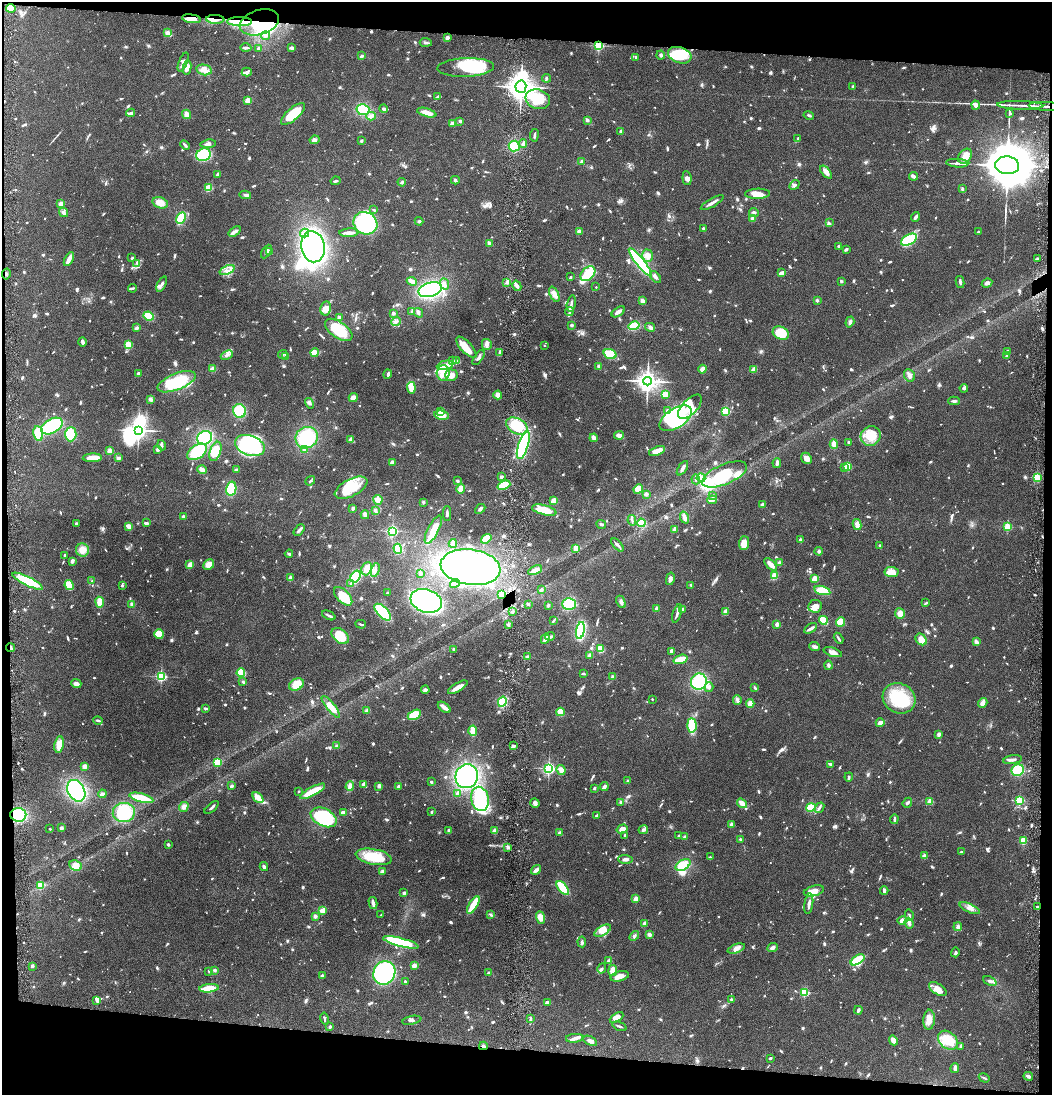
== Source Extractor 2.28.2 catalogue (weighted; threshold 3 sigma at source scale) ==
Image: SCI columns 147-4345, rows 1-4369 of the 4444 x 4372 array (HDU 1 of 3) = the unmasked area's bounding box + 8 px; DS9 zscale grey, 4 x 4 block average (1 PNG px = mean of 4 x 4 image px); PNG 1054 x 1097 px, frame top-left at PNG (2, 2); each listed source drawn as its Kron ellipse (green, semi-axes under 4 px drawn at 4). Shown black and unused: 9% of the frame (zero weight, under 4 of 8 exposures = <1% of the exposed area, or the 3 px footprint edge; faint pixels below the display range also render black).
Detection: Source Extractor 2.28.2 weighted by HDU 2 'WHT'. Background 0.0789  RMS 0.0044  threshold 0.0181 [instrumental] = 3 sigma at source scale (4.09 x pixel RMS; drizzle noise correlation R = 1.36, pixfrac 0.8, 0.05/0.05 arcsec/px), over >= 5 px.
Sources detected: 1429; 5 too faint to see at this stretch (4 x 4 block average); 29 inside a brighter object's white glare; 4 cosmic-ray / hot-pixel residue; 2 long thin detections or spike segments (spike, bleed or trail) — neither listed nor drawn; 21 coinciding with a brighter row at this scale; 98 inside a brighter listed object's ellipse — not listed separately; of the other 1270, all 500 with FLUX_AUTO >= 3.66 (the completeness limit of this list) listed and drawn (770 fainter detections not listed), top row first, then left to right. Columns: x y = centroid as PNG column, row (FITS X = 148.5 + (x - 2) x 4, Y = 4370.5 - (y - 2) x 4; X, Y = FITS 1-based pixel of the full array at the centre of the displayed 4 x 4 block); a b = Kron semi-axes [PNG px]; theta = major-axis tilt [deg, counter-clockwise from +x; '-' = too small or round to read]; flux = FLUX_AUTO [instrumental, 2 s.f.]
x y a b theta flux
11 8 5 4 - 41
191 19 9 4 -8 31
215 19 9 3 -2 14
240 22 12 4 0 64
259 22 20 12 17 110
167 33 3 3 - 12
265 36 4 2 - 3.8
447 38 3 2 - 14
426 42 6 2 -4 5.8
599 46 2 2 - 350
246 48 6 2 -1 6.9
292 48 3 3 - 7.1
259 49 3 2 - 8
661 55 4 3 - 4.6
680 55 12 8 -18 89
362 56 3 2 - 5.1
636 57 3 2 - 4.3
183 62 10 2 68 7.5
466 67 28 9 3 120
187 68 7 3 83 12
204 70 8 5 -12 14
247 72 5 4 - 6.9
547 78 4 3 - 3.9
853 86 2 2 - 18
521 87 6 5 - 2600
437 97 4 2 - 3.7
538 99 12 9 -19 62
248 100 3 3 - 22
976 105 4 3 - 11
1020 105 23 2 -2 18
1045 106 16 2 -2 11
383 109 4 3 - 6.6
363 110 6 5 - 71
131 113 4 3 - 4.7
427 113 10 3 -16 29
1010 113 4 3 - 4.4
187 114 5 3 - 20
293 114 15 6 41 88
809 115 5 2 - 4.6
371 116 5 3 - 8.7
587 120 3 2 - 6.9
460 121 3 2 - 5.2
452 124 4 4 - 9.1
621 131 2 2 - 34
534 135 6 2 82 4.8
798 139 4 2 - 4.5
315 140 5 3 - 11
361 141 3 2 - 4
208 144 7 4 7 8.4
523 144 4 2 - 4.9
185 145 5 2 - 5.8
514 146 5 5 - 49
203 155 7 6 - 120
965 156 8 6 52 21
581 161 3 2 - 3.7
957 163 11 2 -4 10
1007 165 12 9 -5 16000
826 172 8 4 -48 13
218 174 4 2 - 9.1
913 176 4 2 - 11
687 178 7 4 -84 8.6
455 180 4 3 - 4.7
335 181 5 2 - 4.8
402 182 4 3 - 3.8
795 185 5 3 - 4.6
208 188 4 3 - 33
962 189 3 2 - 3.9
757 194 12 5 1 21
245 195 5 3 - 5.7
160 203 8 5 -18 23
712 203 13 2 30 11
61 204 4 3 - 21
374 210 3 2 - 5.1
754 212 5 3 - 5.1
63 213 5 4 - 7.1
915 217 5 3 - 5.4
181 218 6 3 61 100
752 218 3 3 - 8.4
419 221 4 3 - 4.4
365 223 12 11 - 250
829 223 4 3 - 4.7
703 229 4 3 - 3.7
235 231 7 3 36 12
579 231 2 2 - 45
978 232 2 2 - 9.5
305 233 4 4 - 9.5
349 233 9 2 2 16
909 240 9 5 28 120
489 243 4 3 - 6.8
839 246 2 2 - 4.5
313 247 16 11 -80 570
846 249 4 2 - 4.9
266 252 8 2 59 4.5
269 252 3 2 - 4
648 256 6 5 - 21
132 258 3 2 - 4.1
69 259 8 2 62 28
1037 259 3 2 - 3.9
640 262 17 4 -51 280
137 263 4 2 - 3.8
227 270 8 4 22 13
782 273 4 2 - 17
6 274 5 2 - 4.1
588 274 8 6 44 99
571 277 2 2 - 3.8
655 277 7 3 -48 8.7
412 281 5 3 - 19
841 281 3 2 - 3.7
507 282 4 3 - 6.5
960 282 6 2 -78 6.3
987 283 5 3 - 8.2
162 284 8 2 64 7.9
445 284 6 3 -66 8.1
517 286 5 3 - 7.9
596 287 2 2 - 4.2
132 288 4 2 - 4.9
430 290 12 7 16 350
554 294 8 4 -67 14
817 300 2 2 - 22
643 301 4 3 - 11
571 303 8 2 78 7
326 308 7 5 77 20
412 312 3 2 - 3.7
569 312 4 3 - 5.2
618 312 7 2 34 10
393 313 2 2 - 8.2
418 313 5 3 - 4.9
148 316 5 4 - 46
339 317 4 3 - 4.1
396 322 5 3 - 6.7
850 322 5 4 - 7.6
572 325 2 2 - 7.7
634 326 5 3 - 60
650 327 5 3 - 6.6
136 328 4 3 - 4.9
339 330 16 8 -34 93
781 333 8 6 -27 71
82 342 5 2 - 13
129 344 3 2 - 32
487 344 5 5 - 9.7
544 346 2 2 - 4
466 347 13 5 -47 44
1008 351 2 2 - 17
500 352 4 2 - 9.3
315 353 4 4 - 28
283 354 5 2 - 5
610 354 7 4 -19 57
227 355 6 3 25 6.8
286 356 4 3 - 4.7
1006 356 2 2 - 11
479 358 8 2 55 8
452 361 4 3 - 4.2
457 361 4 2 - 3.7
445 365 8 3 12 14
599 366 4 3 - 5
213 369 3 3 - 27
702 369 4 3 - 13
754 370 4 3 - 11
443 373 7 6 - 38
138 374 2 2 - 28
388 374 4 2 - 4.8
451 375 6 5 - 17
909 375 6 5 - 12
647 381 4 4 - 1700
176 382 20 8 21 140
411 388 6 3 -84 34
964 388 4 3 - 4.4
665 394 3 3 - 23
498 395 4 3 - 18
353 398 4 3 - 15
151 399 4 3 - 6.7
954 401 6 2 -1 6.5
309 403 5 2 - 4.5
690 407 15 7 47 39
667 410 3 3 - 4.8
240 411 7 6 - 92
441 411 2 2 - 37
726 411 2 2 - 220
442 415 7 4 -9 25
676 418 18 9 32 330
52 426 11 7 29 180
517 426 11 7 -26 110
138 430 3 3 - 920
38 434 7 5 -82 82
71 434 7 5 87 71
619 435 5 3 - 15
871 436 10 9 - 46
205 438 7 6 - 140
307 438 11 10 - 150
594 438 4 3 - 20
350 440 4 3 - 8.1
848 442 3 2 - 4.7
834 444 5 3 - 19
162 445 5 3 - 5.7
250 445 15 10 -20 310
523 445 15 5 72 190
158 449 4 3 - 8.3
304 450 4 3 - 4.6
109 451 2 2 - 75
215 451 10 5 70 48
657 451 8 3 19 31
197 452 11 6 35 91
92 458 9 4 2 37
118 458 4 3 - 5.5
806 458 6 5 - 15
392 462 4 3 - 9.2
777 463 5 2 - 8.8
848 466 2 2 - 160
844 467 2 2 - 5.7
682 468 8 3 57 8
202 470 5 3 - 15
236 470 3 2 - 5.2
724 474 24 10 23 110
501 477 3 2 - 5.5
1037 477 2 2 - 210
701 478 4 3 - 9.4
696 479 5 2 - 4.3
310 481 5 2 - 3.8
457 481 3 2 - 5.5
504 485 6 4 22 51
351 488 18 8 28 59
231 489 7 5 78 68
461 489 5 3 - 23
638 489 5 4 - 25
646 494 3 3 - 8.3
712 496 3 2 - 5.4
378 500 5 4 - 14
712 500 5 2 - 11
554 501 3 3 - 36
423 502 2 2 - 19
763 504 4 3 - 6.2
353 508 4 3 - 4.5
480 509 6 3 43 6.2
544 510 12 5 -15 77
375 511 3 3 - 3.7
447 513 7 2 -90 5.6
365 515 4 2 - 12
183 517 3 3 - 5.7
685 518 6 3 -69 14
632 520 5 2 - 4.6
76 523 2 2 - 17
146 523 4 2 - 5.5
641 523 4 4 - 54
601 524 5 2 - 3.7
857 524 6 3 -79 13
129 526 3 2 - 17
1008 527 2 2 - 160
675 529 4 2 - 12
299 530 7 2 49 8.6
433 530 15 5 63 40
392 531 2 2 - 470
486 539 6 3 37 52
800 540 2 2 - 21
453 543 4 3 - 12
744 543 7 5 87 31
617 545 8 2 -48 6.2
880 546 3 2 - 7.3
576 548 3 3 - 21
398 549 5 4 - 60
82 550 6 6 - 19
819 551 4 3 - 4.3
289 554 4 2 - 4
65 555 2 2 - 13
72 561 3 2 - 11
779 563 3 3 - 9.8
209 564 6 5 - 23
771 564 8 3 -43 21
190 565 4 3 - 17
471 567 30 17 -7 540
367 569 7 5 67 28
375 570 7 3 71 9.1
535 570 7 3 25 18
891 572 7 5 -6 29
421 573 3 2 - 5
356 576 6 4 58 100
774 576 3 3 - 22
290 578 2 2 - 39
670 579 6 3 77 8.3
814 579 3 3 - 22
28 581 17 4 -26 110
92 581 2 2 - 4.5
351 584 4 2 - 3.7
455 584 5 3 - 6
69 585 5 4 - 32
122 585 3 3 - 4
691 585 3 2 - 4.9
541 590 2 2 - 8.2
822 590 8 4 -15 52
387 593 2 2 - 5.3
501 594 3 3 - 16
343 596 11 6 -46 64
426 601 16 11 -18 530
100 602 5 3 - 28
621 602 6 3 -64 7.8
926 603 4 2 - 3.7
131 604 3 3 - 8.5
528 604 3 2 - 3.8
569 604 7 6 - 74
548 605 3 2 - 4.6
815 606 7 6 - 17
657 608 3 2 - 8.1
682 609 3 3 - 4.4
726 611 4 3 - 15
383 612 10 5 -45 150
512 612 3 2 - 3.9
677 613 9 2 72 9.1
900 613 5 5 - 19
329 615 7 2 -24 5.6
823 620 5 2 - 79
553 621 4 2 - 4.7
841 622 5 4 - 38
361 624 5 2 - 4
777 624 2 2 - 47
508 625 3 2 - 5
811 628 7 2 31 11
580 630 9 4 79 140
159 634 5 5 - 31
340 636 10 6 -39 66
550 636 5 3 - 5.9
838 638 6 2 -58 5
545 639 5 3 - 14
921 639 6 5 - 21
976 642 4 3 - 11
815 647 5 3 - 7.3
10 648 4 2 - 9.5
454 649 2 2 - 4
600 649 4 3 - 30
671 651 4 3 - 11
833 652 9 4 -18 16
590 655 4 3 - 7.6
527 657 3 3 - 4.9
680 659 7 3 17 45
828 665 4 3 - 4.8
241 673 4 4 - 61
583 674 3 2 - 6
161 676 2 2 - 380
613 677 3 3 - 4.9
243 682 3 2 - 4.5
699 682 8 8 - 170
76 684 5 3 - 14
296 684 8 5 28 43
458 687 11 3 31 20
709 687 5 3 - 5.6
755 688 3 3 - 4
425 690 4 3 - 7.6
899 698 17 14 -30 120
652 699 2 2 - 5.5
737 700 4 3 - 5.4
502 702 5 4 - 66
983 703 5 3 - 19
750 704 4 3 - 16
331 707 13 3 -51 34
444 707 7 3 -37 17
205 708 4 2 - 5
367 711 4 2 - 6
560 712 4 2 - 40
414 715 7 4 29 51
98 720 5 2 - 5.1
880 723 4 3 - 13
692 725 7 4 -87 81
473 731 5 2 - 45
939 734 4 3 - 8
59 744 8 5 79 29
337 746 3 3 - 3.8
513 746 3 2 - 7.2
1013 760 9 2 8 9.6
217 762 2 2 - 170
830 764 3 2 - 4.5
85 766 4 4 - 9.7
549 768 2 2 - 540
561 770 5 3 - 16
1018 770 6 5 - 82
467 776 12 11 - 350
849 777 4 2 - 4.3
628 781 2 2 - 18
431 782 3 2 - 4
364 784 2 2 - 46
231 786 3 2 - 6.6
350 786 5 3 - 8.9
379 786 3 2 - 10
399 787 2 2 - 39
604 787 4 2 - 10
594 788 3 2 - 4
76 791 11 8 -60 250
299 791 2 2 - 6.6
312 791 14 4 28 59
458 793 3 3 - 11
102 794 4 2 - 7.8
141 798 12 4 -15 69
258 798 6 3 -48 29
480 799 12 8 -78 140
1020 801 2 2 - 230
621 802 3 3 - 4.1
930 802 2 2 - 97
535 803 5 4 - 7.7
742 803 5 3 - 22
907 803 5 2 - 5.5
184 807 5 4 - 12
212 807 8 2 41 6
811 808 5 3 - 50
819 808 6 2 49 6.9
124 812 11 9 4 120
432 812 2 2 - 4.5
343 813 3 3 - 13
18 815 8 7 - 120
597 815 4 2 - 5.4
324 817 14 8 -25 180
894 819 5 2 - 5.5
732 824 3 3 - 6.1
61 828 2 2 - 9.7
50 829 2 2 - 8
622 829 6 3 18 17
643 830 5 3 - 6.9
449 831 3 3 - 5.6
495 831 3 3 - 15
560 833 3 3 - 7.3
625 835 3 2 - 3.7
679 836 3 2 - 4.9
684 837 3 3 - 4.6
740 839 2 2 - 12
1023 841 4 3 - 37
168 844 3 2 - 5.3
508 847 4 3 - 5.9
961 852 2 2 - 5.1
924 856 2 2 - 49
374 857 18 7 -11 91
710 857 2 2 - 6.7
625 859 7 3 -2 8.4
683 865 8 5 29 66
75 866 6 5 - 23
264 866 4 3 - 6.9
536 870 5 2 - 13
382 872 4 2 - 3.8
40 885 2 2 - 160
563 888 8 3 -51 110
814 891 10 5 13 27
884 891 4 3 - 6.9
404 893 2 2 - 22
636 899 2 2 - 79
373 903 6 2 -77 11
809 904 10 2 82 10
473 905 10 3 58 79
1038 907 3 2 - 4.1
970 908 11 3 -24 11
322 911 4 3 - 32
381 915 2 2 - 3.8
491 915 4 3 - 4.2
909 915 5 2 - 3.9
315 916 2 2 - 19
540 917 6 4 -69 22
902 920 5 3 - 21
645 923 2 2 - 46
909 923 6 4 -71 10
958 927 4 3 - 7.2
603 931 9 5 31 25
649 934 4 3 - 6.9
634 936 6 2 46 5.1
401 942 18 4 -14 200
582 942 5 2 - 5.2
772 948 5 3 - 6.9
736 949 9 4 20 13
955 952 5 2 - 4.5
858 960 8 4 33 110
609 961 2 2 - 37
32 966 3 3 - 5.5
414 966 3 2 - 17
602 969 5 3 - 4.4
215 970 3 3 - 4.8
613 970 5 4 - 22
209 971 4 2 - 5.4
384 973 12 10 65 300
488 973 3 2 - 6.1
322 976 3 2 - 7.3
620 976 9 5 16 20
990 981 7 3 -23 8.1
405 982 3 2 - 4.9
209 988 10 3 5 46
938 989 10 5 -33 20
804 992 2 2 - 260
731 999 2 2 - 15
97 1001 3 2 - 5.4
547 1003 3 2 - 15
858 1010 4 2 - 8
616 1018 7 3 30 19
324 1019 6 2 -79 4.5
530 1019 4 2 - 3.9
412 1020 10 3 11 5.6
929 1020 10 6 85 21
620 1026 7 2 -20 4.4
330 1027 3 2 - 4.1
575 1038 9 3 5 10
893 1040 5 3 - 16
948 1040 11 8 -40 75
590 1041 7 3 -29 10
483 1046 4 2 - 4.7
960 1046 4 2 - 4.5
770 1058 3 2 - 5.5
955 1068 5 2 - 14
1028 1076 5 3 - 9
984 1078 5 2 - 4
Overlapping masked pixels (flux is a lower limit): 12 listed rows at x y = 11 8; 191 19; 215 19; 240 22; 259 22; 599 46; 1045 106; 501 594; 10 648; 18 815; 1038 907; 483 1046
Diffuse or blended objects may show on this block-average render without a row.